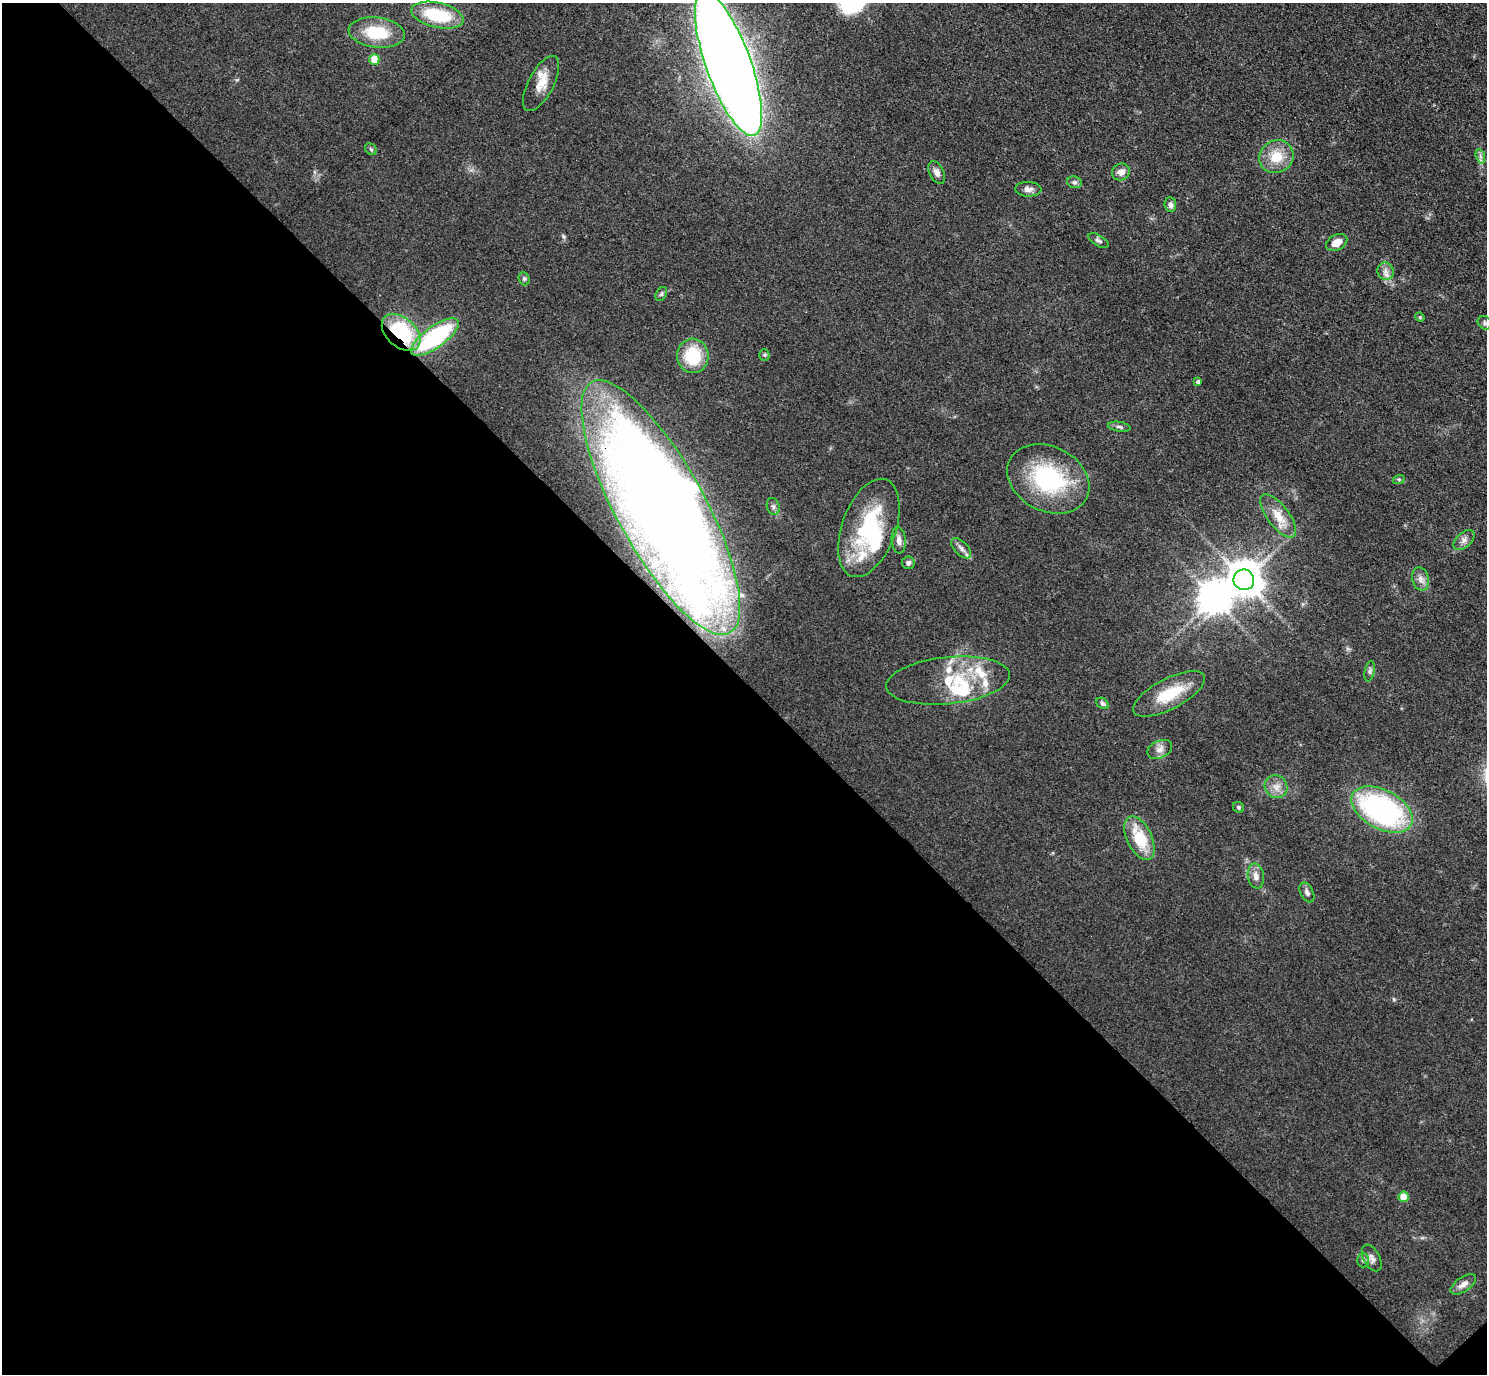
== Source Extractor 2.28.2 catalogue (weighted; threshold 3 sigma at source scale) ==
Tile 14 of 4 x 4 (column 2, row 4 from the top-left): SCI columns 1530-3014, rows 198-1569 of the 6029 x 6027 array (HDU 1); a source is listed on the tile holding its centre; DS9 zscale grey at full resolution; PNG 1489 x 1376 px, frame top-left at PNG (2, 3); each listed source drawn as its Kron ellipse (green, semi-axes under 4 px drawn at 4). Shown black and unused: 51% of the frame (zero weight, under 3 of 4 exposures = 6% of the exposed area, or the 3 px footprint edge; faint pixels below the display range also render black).
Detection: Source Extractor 2.28.2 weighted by HDU 2 'WHT'; one run over the whole footprint, this tile lists its part. Background 0.0495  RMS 0.0064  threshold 0.029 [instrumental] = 3 sigma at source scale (4.5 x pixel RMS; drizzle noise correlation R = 1.50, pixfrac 1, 0.05/0.05 arcsec/px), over >= 5 px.
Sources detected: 65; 5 inside a brighter object's white glare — neither listed nor drawn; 7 inside a brighter listed object's ellipse — not listed separately; the other 53 listed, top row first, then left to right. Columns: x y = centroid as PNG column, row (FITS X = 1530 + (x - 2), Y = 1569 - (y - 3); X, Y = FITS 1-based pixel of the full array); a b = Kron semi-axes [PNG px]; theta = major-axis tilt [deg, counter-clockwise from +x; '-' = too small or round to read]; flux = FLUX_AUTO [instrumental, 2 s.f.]
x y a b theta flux
437 15 26 12 -13 35
377 32 28 15 -7 27
374 59 5 5 - 12
728 64 76 22 -70 2000
541 83 30 12 62 12
371 149 6 5 - 1.1
1480 156 7 4 -71 1.7
1276 157 18 16 34 15
1121 172 9 8 - 4.7
937 173 12 7 -63 3.5
1074 182 7 5 -13 1.7
1028 189 13 7 -2 3.1
1170 205 7 5 -82 2.4
1098 240 11 5 -31 1.8
1337 242 11 7 27 7.2
1385 271 8 8 - 3.4
524 279 7 5 -69 1.3
661 294 7 5 60 1.4
1420 317 5 4 - 0.92
1485 323 7 6 - 1.5
401 332 22 14 -42 49
435 337 28 10 36 80
764 355 5 5 - 0.97
693 356 17 16 - 29
1198 382 4 4 - 1.6
1119 427 11 5 -9 1.8
1048 479 43 32 -27 71
1399 479 6 4 18 0.95
773 506 8 6 -74 2
661 508 143 44 -61 970
1278 516 26 10 -53 12
869 528 51 27 70 69
899 540 13 7 -85 4.3
1464 540 12 7 42 3.4
961 548 12 6 -46 3.2
908 563 6 6 - 2
1421 579 12 8 -77 4
1244 580 10 10 - 1500
1370 671 10 5 79 1.7
948 681 62 23 6 38
1169 694 40 15 27 25
1102 703 7 5 -34 1.5
1160 749 13 8 25 4.2
1276 787 12 11 - 5.7
1238 807 6 5 - 1.2
1382 809 33 19 -29 150
1139 838 23 12 -64 25
1256 876 12 8 -81 4.4
1307 892 10 6 -62 2.4
1403 1197 5 5 - 11
1372 1258 14 8 -61 3.4
1363 1260 7 6 - 1.6
1463 1284 15 7 35 4.2
Overlapping masked pixels (flux is a lower limit): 2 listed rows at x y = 401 332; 661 508
Isophote crosses this tile's border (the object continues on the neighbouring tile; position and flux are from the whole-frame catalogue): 1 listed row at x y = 728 64